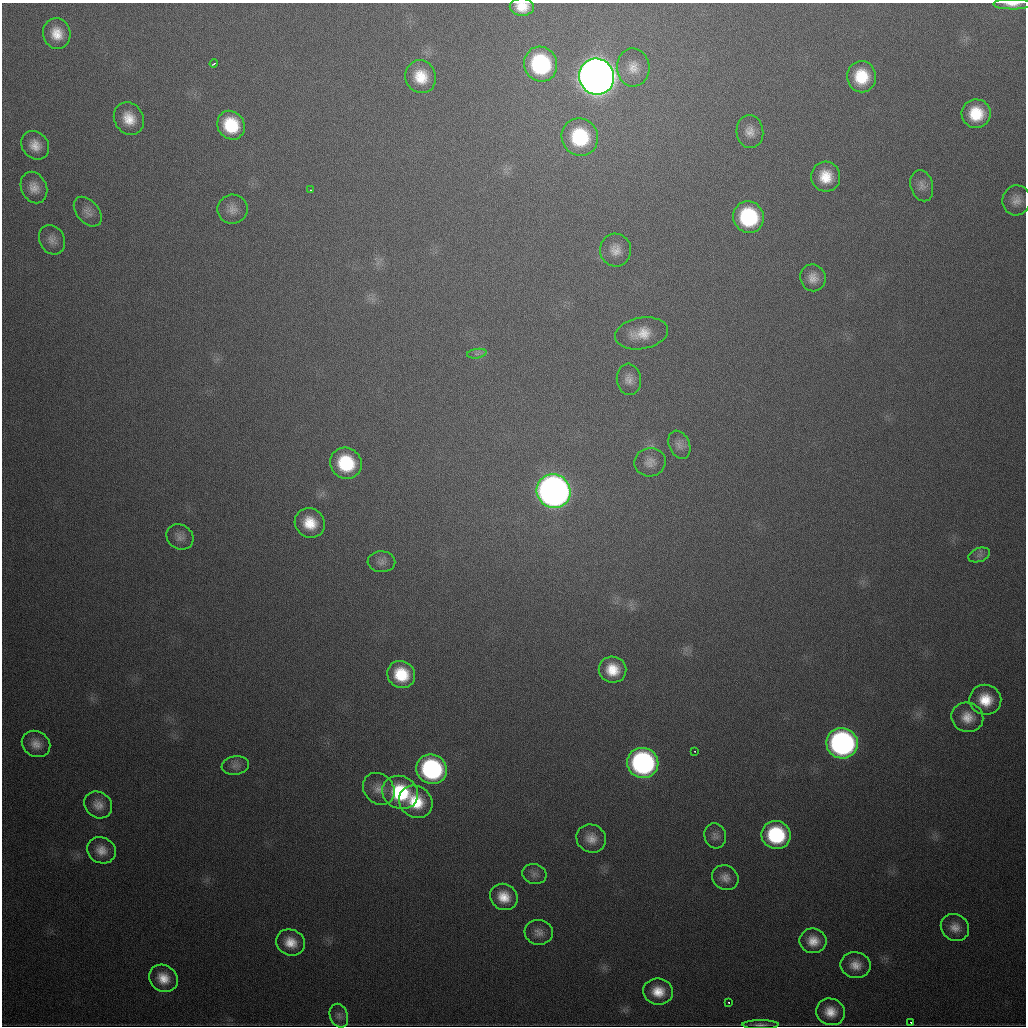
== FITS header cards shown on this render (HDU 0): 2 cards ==
NAXIS1  =                 1024
NAXIS2  =                 1024

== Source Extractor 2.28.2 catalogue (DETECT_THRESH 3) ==
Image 1024 x 1024 px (HDU 0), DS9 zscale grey, 1 PNG px = 1 image px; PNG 1028 x 1028 px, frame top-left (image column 1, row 1024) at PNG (2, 3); each listed source drawn as its Kron ellipse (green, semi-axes under 4 px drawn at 4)
Background 506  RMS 18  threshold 52.8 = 3 sigma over >= 5 px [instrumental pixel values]
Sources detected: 70; all 70 listed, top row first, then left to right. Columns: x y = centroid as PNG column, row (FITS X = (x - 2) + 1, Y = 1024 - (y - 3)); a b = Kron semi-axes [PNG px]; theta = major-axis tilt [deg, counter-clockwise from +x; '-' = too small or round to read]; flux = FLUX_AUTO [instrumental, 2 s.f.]
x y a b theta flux
1012 4 19 5 0 9.4e+03
522 7 12 9 -2 1.9e+04
57 34 15 13 -76 2.2e+04
214 63 4 2 - 2.7e+03
541 64 17 16 - 1.5e+05
633 67 19 16 -88 1.9e+04
421 77 16 15 - 3.0e+04
597 77 18 17 - 3.1e+06
861 77 15 14 - 4.3e+04
976 114 14 14 - 4.1e+04
129 119 17 14 -58 2.3e+04
231 125 15 13 -56 5.3e+04
750 131 16 13 -86 1.3e+04
580 137 19 18 - 8.9e+04
35 145 15 13 -48 1.6e+04
826 177 15 14 - 2.8e+04
922 186 16 11 -74 8.8e+03
34 188 16 12 -66 1.4e+04
311 190 3 2 - 1.6e+03
1016 200 15 14 - 1.2e+04
232 209 15 14 - 1.1e+04
88 212 17 11 -49 9.4e+03
748 217 16 15 - 1.1e+05
52 240 15 12 -61 9.5e+03
615 250 16 15 - 1.5e+04
813 278 13 12 - 1.3e+04
641 333 27 15 10 2.7e+04
477 354 10 4 8 4.2e+03
629 379 15 12 -84 1.0e+04
679 445 15 10 -66 8.4e+03
650 462 16 14 12 1.1e+04
346 463 16 15 - 7.4e+04
554 491 17 16 - 1.2e+06
310 523 15 14 - 3.0e+04
180 537 14 12 -34 9.1e+03
979 555 11 7 20 5.2e+03
381 562 14 10 -2 7.6e+03
613 670 14 13 - 2.8e+04
401 674 14 13 - 4.3e+04
985 700 16 15 - 3.0e+04
967 717 16 14 -21 1.8e+04
842 743 16 15 - 4.2e+05
36 744 15 12 -31 1.3e+04
695 751 3 2 - 1.4e+03
643 763 16 15 - 3.1e+05
235 765 14 9 10 7.1e+03
432 769 15 14 - 1.9e+05
379 789 17 14 -47 1.5e+04
400 792 18 16 -28 8.3e+04
416 802 17 15 -37 4.2e+04
98 805 15 12 -38 1.2e+04
776 835 15 14 - 1.0e+05
715 836 13 11 -74 6.7e+03
591 838 15 14 - 1.4e+04
101 850 15 13 -26 1.4e+04
534 874 12 10 -17 6.5e+03
725 878 14 11 -31 1.0e+04
504 897 14 13 - 2.2e+04
955 927 14 13 - 1.3e+04
539 932 14 12 -6 9.8e+03
813 941 13 12 - 1.7e+04
290 942 15 12 -24 2.0e+04
856 965 15 13 -9 1.5e+04
163 978 15 13 -37 2.1e+04
658 992 15 13 -8 2.3e+04
729 1002 3 2 - 3.0e+03
830 1012 14 13 - 2.0e+04
339 1016 12 9 -69 6.0e+03
911 1022 3 3 - 1.2e+04
761 1025 18 4 0 5.2e+03
At the frame edge (FLAGS 8, measured only in part): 3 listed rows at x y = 1012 4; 522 7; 761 1025